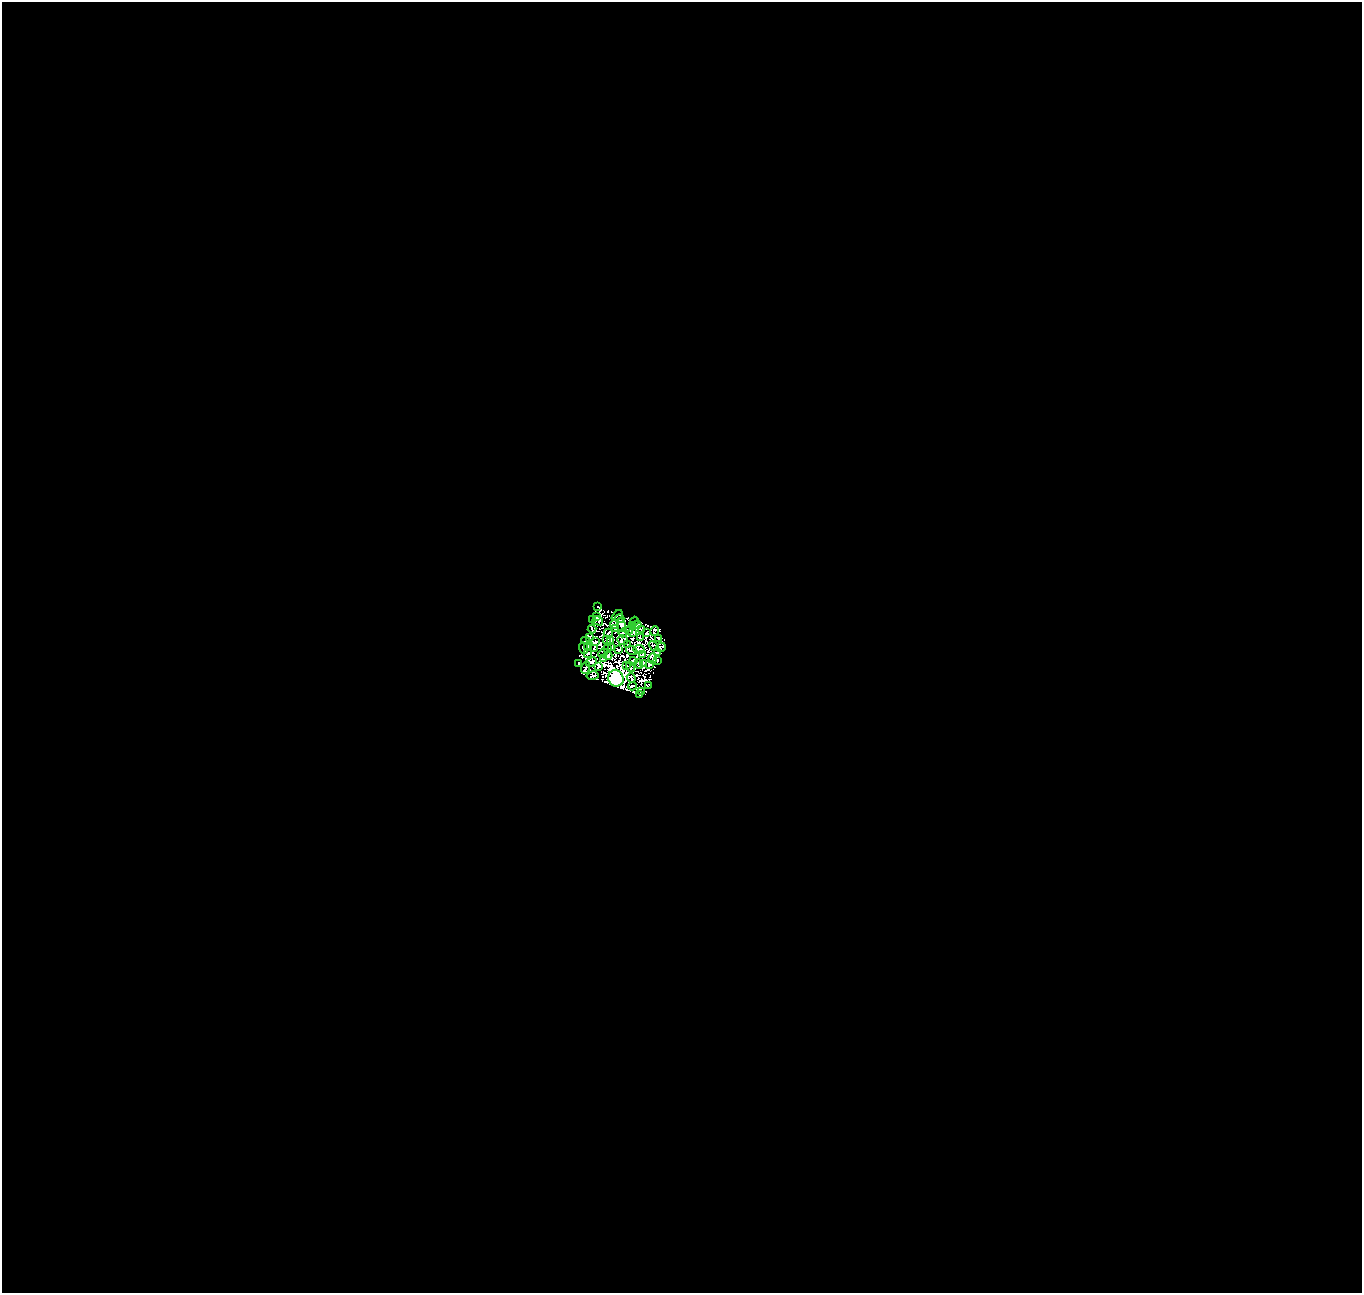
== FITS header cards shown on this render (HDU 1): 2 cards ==
NAXIS1  =                 1360
NAXIS2  =                 1291

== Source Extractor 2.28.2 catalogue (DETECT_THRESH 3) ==
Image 1360 x 1291 px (HDU 1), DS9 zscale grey, 1 PNG px = 1 image px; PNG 1364 x 1295 px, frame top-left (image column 1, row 1291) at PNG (2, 2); each listed source drawn as its Kron ellipse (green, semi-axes under 4 px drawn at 4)
Background 0.161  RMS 1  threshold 3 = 3 sigma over >= 5 px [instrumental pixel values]
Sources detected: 71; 7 with non-positive FLUX_AUTO (blend fragments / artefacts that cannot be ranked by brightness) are neither listed nor drawn; the other 64 listed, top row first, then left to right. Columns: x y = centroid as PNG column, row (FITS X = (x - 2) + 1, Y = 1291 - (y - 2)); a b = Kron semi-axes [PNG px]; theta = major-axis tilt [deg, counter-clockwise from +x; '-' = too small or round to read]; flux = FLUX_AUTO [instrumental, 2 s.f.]
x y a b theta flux
598 606 3 2 - 53
617 615 6 2 42 83
597 617 4 3 - 79
619 619 5 2 - 100
592 620 3 2 - 29
598 621 5 3 - 52
634 621 5 2 - 46
614 624 4 3 - 40
621 625 7 3 -82 150
637 625 4 2 - 3.4
633 626 3 3 - 62
616 628 3 2 - 55
592 629 4 2 - 78
641 629 2 2 - 44
629 630 4 2 - 77
655 631 5 4 - 50
633 632 3 2 - 55
608 633 4 2 - 35
623 633 4 3 - 46
647 633 3 2 - 71
590 637 3 2 - 63
641 638 2 2 - 37
659 638 3 2 - 39
607 640 4 2 - 59
623 640 5 5 - 41
586 641 5 3 - 65
611 641 2 2 - 30
595 642 3 2 - 53
627 644 3 2 - 52
587 646 3 2 - 48
654 646 6 2 -41 53
661 647 5 3 - 25
583 648 6 2 -67 87
607 648 3 2 - 63
611 648 4 2 - 71
595 649 4 2 - 70
639 649 5 2 - 73
618 650 3 2 - 83
632 651 6 2 -21 78
603 653 5 2 - 56
658 653 3 2 - 56
587 654 3 2 - 78
643 655 4 2 - 73
608 656 4 3 - 23
653 658 5 2 - 49
603 659 3 2 - 47
658 660 2 2 - 66
633 661 4 3 - 120
591 662 6 4 21 61
579 663 2 2 - 56
643 663 4 3 - 120
639 664 5 3 - 29
650 664 3 2 - 61
626 665 3 2 - 69
599 667 4 2 - 50
630 667 5 3 - 54
585 668 6 2 70 92
593 676 6 3 11 5.3
616 678 8 7 - 44000
631 678 5 2 - 53
632 686 4 3 - 53
648 686 3 2 - 34
641 691 2 2 - 46
640 695 3 2 - 40
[7 non-positive-flux detections neither listed nor drawn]